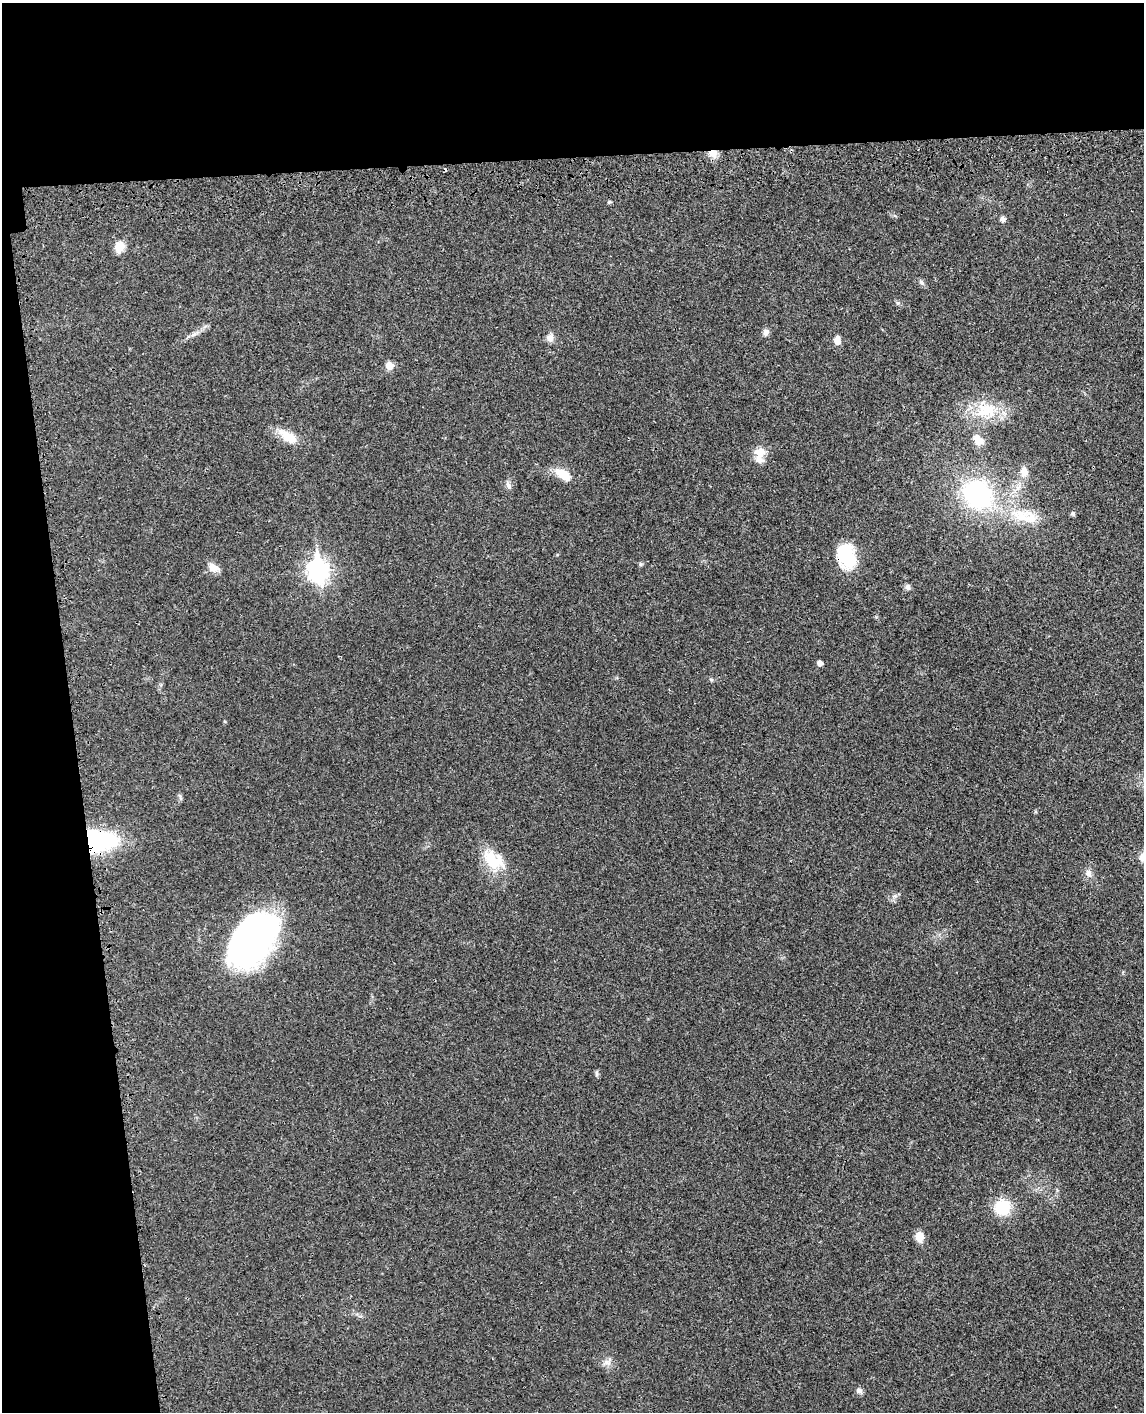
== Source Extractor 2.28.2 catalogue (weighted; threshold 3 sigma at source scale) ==
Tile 1 of 4 x 3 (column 1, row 1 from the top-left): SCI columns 84-1225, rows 3029-4438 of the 4736 x 4749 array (HDU 1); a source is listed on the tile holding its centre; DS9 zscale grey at full resolution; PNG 1146 x 1414 px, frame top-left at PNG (2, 3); no overlay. Shown black and unused: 17% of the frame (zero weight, under 3 of 4 exposures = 8% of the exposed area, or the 3 px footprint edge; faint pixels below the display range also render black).
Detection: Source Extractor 2.28.2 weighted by HDU 2 'WHT'; one run over the whole footprint, this tile lists its part. Background 0.0214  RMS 0.0035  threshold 0.0155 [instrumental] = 3 sigma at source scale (4.5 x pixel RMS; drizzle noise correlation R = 1.50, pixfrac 1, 0.05/0.05 arcsec/px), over >= 5 px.
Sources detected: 41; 1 cosmic-ray / hot-pixel residue — not listed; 1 inside a brighter listed object's ellipse — not listed separately; the other 39 listed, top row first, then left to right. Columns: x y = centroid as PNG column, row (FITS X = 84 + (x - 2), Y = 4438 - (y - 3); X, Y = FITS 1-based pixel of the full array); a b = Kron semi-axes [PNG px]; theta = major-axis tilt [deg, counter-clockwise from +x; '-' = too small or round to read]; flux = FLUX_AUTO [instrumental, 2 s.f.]
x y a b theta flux
713 153 10 8 2 3.2
609 202 6 4 -5 0.42
1002 219 7 7 - 1
119 247 13 11 74 3.8
921 282 7 5 -46 0.73
898 303 6 5 - 0.58
766 332 8 7 - 1.4
193 335 9 4 19 1.1
550 338 11 9 83 1.9
837 340 12 8 -88 2
389 366 7 7 - 3.7
986 410 35 22 9 14
288 437 27 12 -33 6.5
978 440 15 11 -48 3.8
760 452 14 13 - 4.4
1024 472 11 9 -85 3
563 474 21 10 -33 6
508 485 11 6 -63 1.2
978 495 33 29 -46 47
1073 513 6 5 - 0.69
1025 516 42 17 -14 14
846 556 27 19 -75 16
640 564 6 5 - 0.52
214 568 16 10 -25 2.7
318 571 10 8 -84 160
908 587 8 7 - 0.98
820 663 5 4 - 1.7
711 679 6 4 -19 0.48
180 797 11 3 -72 0.6
97 841 29 17 2 51
493 860 31 20 -33 11
1088 873 11 8 -84 1.8
895 896 7 5 45 0.89
253 940 46 27 54 180
596 1074 8 4 -71 0.6
1002 1207 17 16 - 12
919 1237 12 9 -86 3.3
607 1362 12 7 -19 1.8
859 1391 9 7 -19 1
Overlapping masked pixels (flux is a lower limit): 3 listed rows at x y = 713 153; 846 556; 97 841